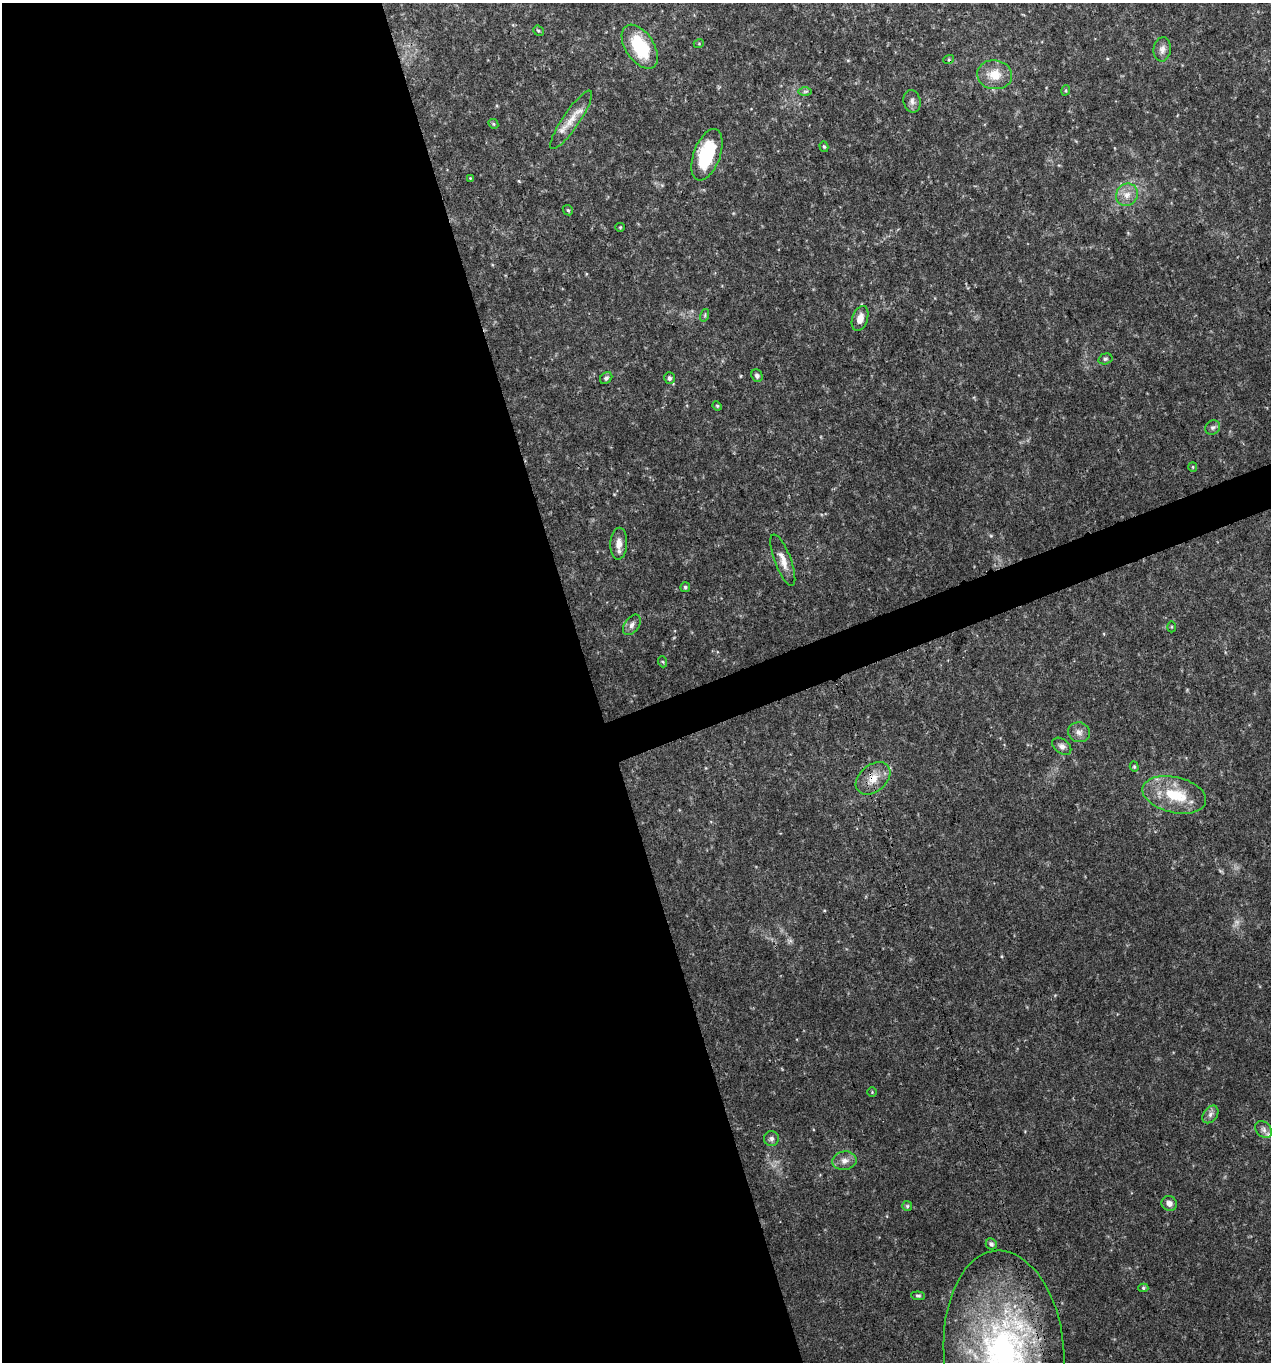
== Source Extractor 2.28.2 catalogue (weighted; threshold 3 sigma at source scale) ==
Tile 9 of 4 x 4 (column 1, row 3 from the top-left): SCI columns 127-1395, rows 1362-2721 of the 5274 x 5444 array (HDU 1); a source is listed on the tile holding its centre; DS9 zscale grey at full resolution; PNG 1273 x 1364 px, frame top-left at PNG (2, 3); each listed source drawn as its Kron ellipse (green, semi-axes under 4 px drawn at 4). Shown black and unused: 48% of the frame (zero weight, under 3 of 4 exposures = <1% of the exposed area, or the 3 px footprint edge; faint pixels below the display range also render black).
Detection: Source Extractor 2.28.2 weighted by HDU 2 'WHT'; one run over the whole footprint, this tile lists its part. Background 0.0305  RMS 0.0038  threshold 0.0171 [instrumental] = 3 sigma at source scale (4.5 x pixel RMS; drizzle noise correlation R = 1.50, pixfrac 1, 0.0396/0.0396 arcsec/px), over >= 5 px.
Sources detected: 51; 1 too faint to see at this stretch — neither listed nor drawn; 2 inside a brighter listed object's ellipse — not listed separately; the other 48 listed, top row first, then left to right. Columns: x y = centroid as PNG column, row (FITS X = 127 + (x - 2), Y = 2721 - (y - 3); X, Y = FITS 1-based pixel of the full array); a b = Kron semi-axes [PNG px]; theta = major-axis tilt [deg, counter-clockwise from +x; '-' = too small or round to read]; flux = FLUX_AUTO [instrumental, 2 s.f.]
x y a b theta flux
538 31 6 4 -41 0.53
699 43 5 3 - 0.34
640 47 25 14 -56 20
1162 49 12 8 83 2.2
949 59 5 3 - 0.44
995 75 17 14 -8 7.1
1066 90 5 3 - 0.47
805 91 7 4 1 0.68
912 101 11 8 -79 1.8
571 120 35 8 56 6.3
493 124 5 4 - 0.49
824 147 5 4 - 0.57
707 155 27 13 70 25
470 178 4 4 - 0.32
1127 195 11 10 - 3.5
568 210 6 4 -44 0.56
620 227 5 4 - 0.4
705 315 6 4 73 0.55
860 318 13 7 72 3.5
1105 359 7 5 15 0.75
757 376 6 5 - 1.2
606 378 7 5 43 0.88
669 378 6 5 - 1
717 406 5 4 - 0.5
1213 427 8 7 - 1.1
1193 467 5 4 - 0.44
619 544 16 8 88 3.2
783 560 27 8 -69 4.2
685 587 5 5 - 0.6
632 625 11 7 55 1.9
1172 627 5 3 - 0.38
663 662 5 3 - 0.42
1079 732 11 10 - 2.2
1062 746 11 7 -38 1.6
1134 767 5 4 - 0.51
873 778 19 13 40 5.9
1174 795 32 18 -13 15
872 1092 5 4 - 0.4
1210 1114 10 6 52 1.5
1264 1130 9 7 -46 1.5
771 1139 7 7 - 1.3
844 1161 12 9 8 2.6
1169 1203 8 7 - 2.1
907 1206 5 5 - 0.58
991 1244 6 5 - 1.2
1143 1288 5 4 - 0.58
918 1296 7 4 -5 0.62
1004 1354 103 60 -86 140
Overlapping masked pixels (flux is a lower limit): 3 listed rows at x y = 571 120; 873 778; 1004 1354
Isophote crosses this tile's border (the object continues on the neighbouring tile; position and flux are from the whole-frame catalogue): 1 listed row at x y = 1004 1354